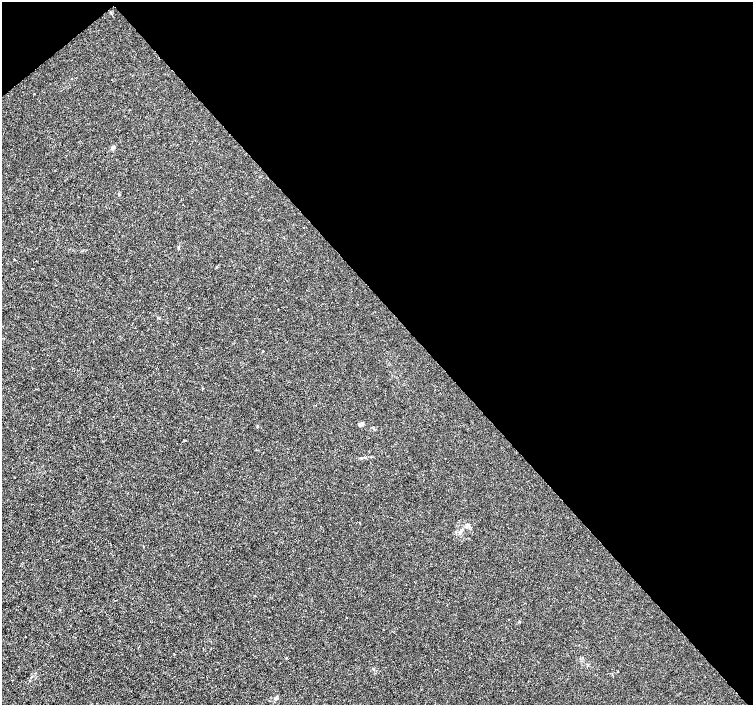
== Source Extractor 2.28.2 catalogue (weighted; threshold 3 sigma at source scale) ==
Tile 3 of 4 x 4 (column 3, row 1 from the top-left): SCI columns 3010-4510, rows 4425-5829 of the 6012 x 5974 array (HDU 1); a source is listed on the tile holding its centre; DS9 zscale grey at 2 x 2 block average (1 PNG px = mean of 2 x 2 image px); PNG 755 x 707 px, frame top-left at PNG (2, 2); no overlay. Shown black and unused: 44% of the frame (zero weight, under 3 of 4 exposures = <1% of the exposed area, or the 3 px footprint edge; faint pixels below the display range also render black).
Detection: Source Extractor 2.28.2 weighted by HDU 2 'WHT'; one run over the whole footprint, this tile lists its part. Background 0.00115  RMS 0.0013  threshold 0.00601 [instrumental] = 3 sigma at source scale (4.5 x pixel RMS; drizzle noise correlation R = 1.50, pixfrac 1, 0.0396/0.0396 arcsec/px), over >= 5 px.
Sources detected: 10; all 10 listed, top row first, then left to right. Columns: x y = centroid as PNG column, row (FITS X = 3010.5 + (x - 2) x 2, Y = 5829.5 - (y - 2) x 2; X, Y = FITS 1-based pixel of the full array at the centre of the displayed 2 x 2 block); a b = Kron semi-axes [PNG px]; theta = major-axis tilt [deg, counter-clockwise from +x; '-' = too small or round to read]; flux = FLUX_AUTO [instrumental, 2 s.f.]
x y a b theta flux
34 94 2 2 - 0.15
113 148 6 3 57 0.72
178 248 4 2 - 0.28
14 259 2 2 - 0.4
361 424 4 3 - 1.3
361 458 3 2 - 0.21
467 525 6 3 54 0.56
461 531 7 3 62 0.6
286 658 3 2 - 0.21
276 698 5 3 - 0.66
Diffuse or blended objects may show on this block-average render without a row.